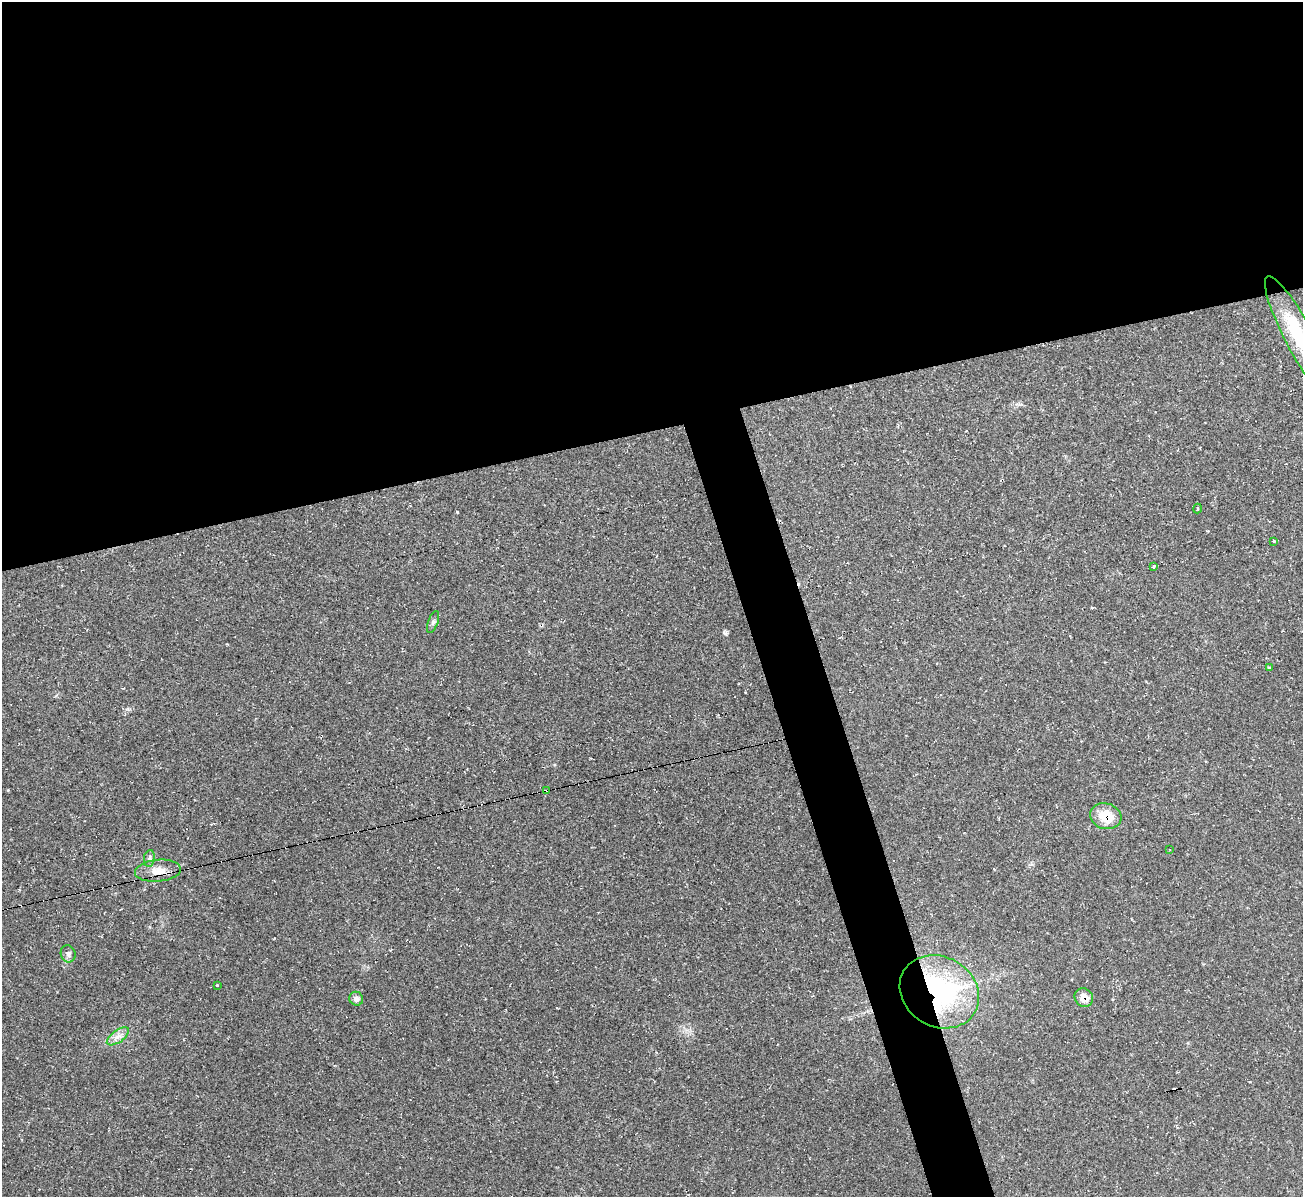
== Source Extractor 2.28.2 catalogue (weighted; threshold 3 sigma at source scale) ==
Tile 2 of 4 x 4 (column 2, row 1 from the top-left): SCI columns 1301-2601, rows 3726-4920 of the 5202 x 5184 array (HDU 1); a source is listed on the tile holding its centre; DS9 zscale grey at full resolution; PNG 1305 x 1199 px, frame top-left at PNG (2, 2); each listed source drawn as its Kron ellipse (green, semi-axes under 4 px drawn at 4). Shown black and unused: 39% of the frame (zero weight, under 2 of 3 exposures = <1% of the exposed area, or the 3 px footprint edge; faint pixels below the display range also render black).
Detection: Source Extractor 2.28.2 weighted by HDU 2 'WHT'; one run over the whole footprint, this tile lists its part. Background 0.0513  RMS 0.0069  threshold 0.031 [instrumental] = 3 sigma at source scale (4.5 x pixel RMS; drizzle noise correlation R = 1.50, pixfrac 1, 0.05/0.05 arcsec/px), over >= 5 px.
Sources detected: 19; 2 cosmic-ray / hot-pixel residue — neither listed nor drawn; the other 17 listed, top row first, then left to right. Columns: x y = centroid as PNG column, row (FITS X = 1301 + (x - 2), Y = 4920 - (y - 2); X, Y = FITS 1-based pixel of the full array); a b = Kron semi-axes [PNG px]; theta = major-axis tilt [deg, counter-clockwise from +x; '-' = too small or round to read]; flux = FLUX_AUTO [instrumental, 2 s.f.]
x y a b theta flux
1299 336 68 14 -62 44
1197 509 5 2 - 0.65
1273 541 3 3 - 2.1
1154 566 4 3 - 17
433 622 11 5 69 1.9
1269 668 3 3 - 1.9
547 790 3 3 - 6.5
1106 816 16 13 -16 16
1169 849 2 2 - 0.44
149 858 8 5 81 1.8
158 871 23 11 5 8.8
68 954 9 7 -71 2.2
217 985 3 3 - 0.9
939 992 41 35 -31 140
1084 998 9 9 - 7.8
356 999 7 6 - 2.6
118 1036 13 6 36 4.1
Overlapping masked pixels (flux is a lower limit): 4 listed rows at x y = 547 790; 1106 816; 939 992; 1084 998
Isophote crosses this tile's border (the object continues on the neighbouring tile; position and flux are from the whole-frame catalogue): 1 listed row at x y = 1299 336
Unlisted compact peaks at least as high as the median listed source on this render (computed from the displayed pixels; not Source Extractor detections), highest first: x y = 457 512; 725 633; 128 709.